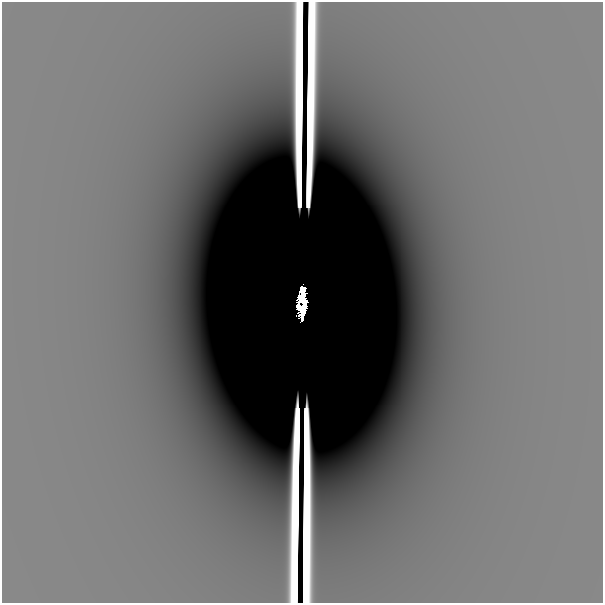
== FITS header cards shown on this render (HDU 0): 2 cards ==
NAXIS1  =                  601
NAXIS2  =                  601

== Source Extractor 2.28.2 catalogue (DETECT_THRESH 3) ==
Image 601 x 601 px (HDU 0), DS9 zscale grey, 1 PNG px = 1 image px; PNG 605 x 605 px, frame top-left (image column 1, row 601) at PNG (2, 2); no overlay
Background -1.11e-06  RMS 3.5e-07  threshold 1.05e-06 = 3 sigma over >= 5 px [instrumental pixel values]
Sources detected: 6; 4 with non-positive FLUX_AUTO (blend fragments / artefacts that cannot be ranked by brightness) are not listed; the other 2 listed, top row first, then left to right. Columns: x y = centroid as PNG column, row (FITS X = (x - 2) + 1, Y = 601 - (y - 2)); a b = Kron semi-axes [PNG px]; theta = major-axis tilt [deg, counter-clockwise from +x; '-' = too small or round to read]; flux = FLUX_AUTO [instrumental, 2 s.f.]
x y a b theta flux
303 289 5 5 - 0.067
303 305 22 8 88 0.15
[4 non-positive-flux detections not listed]